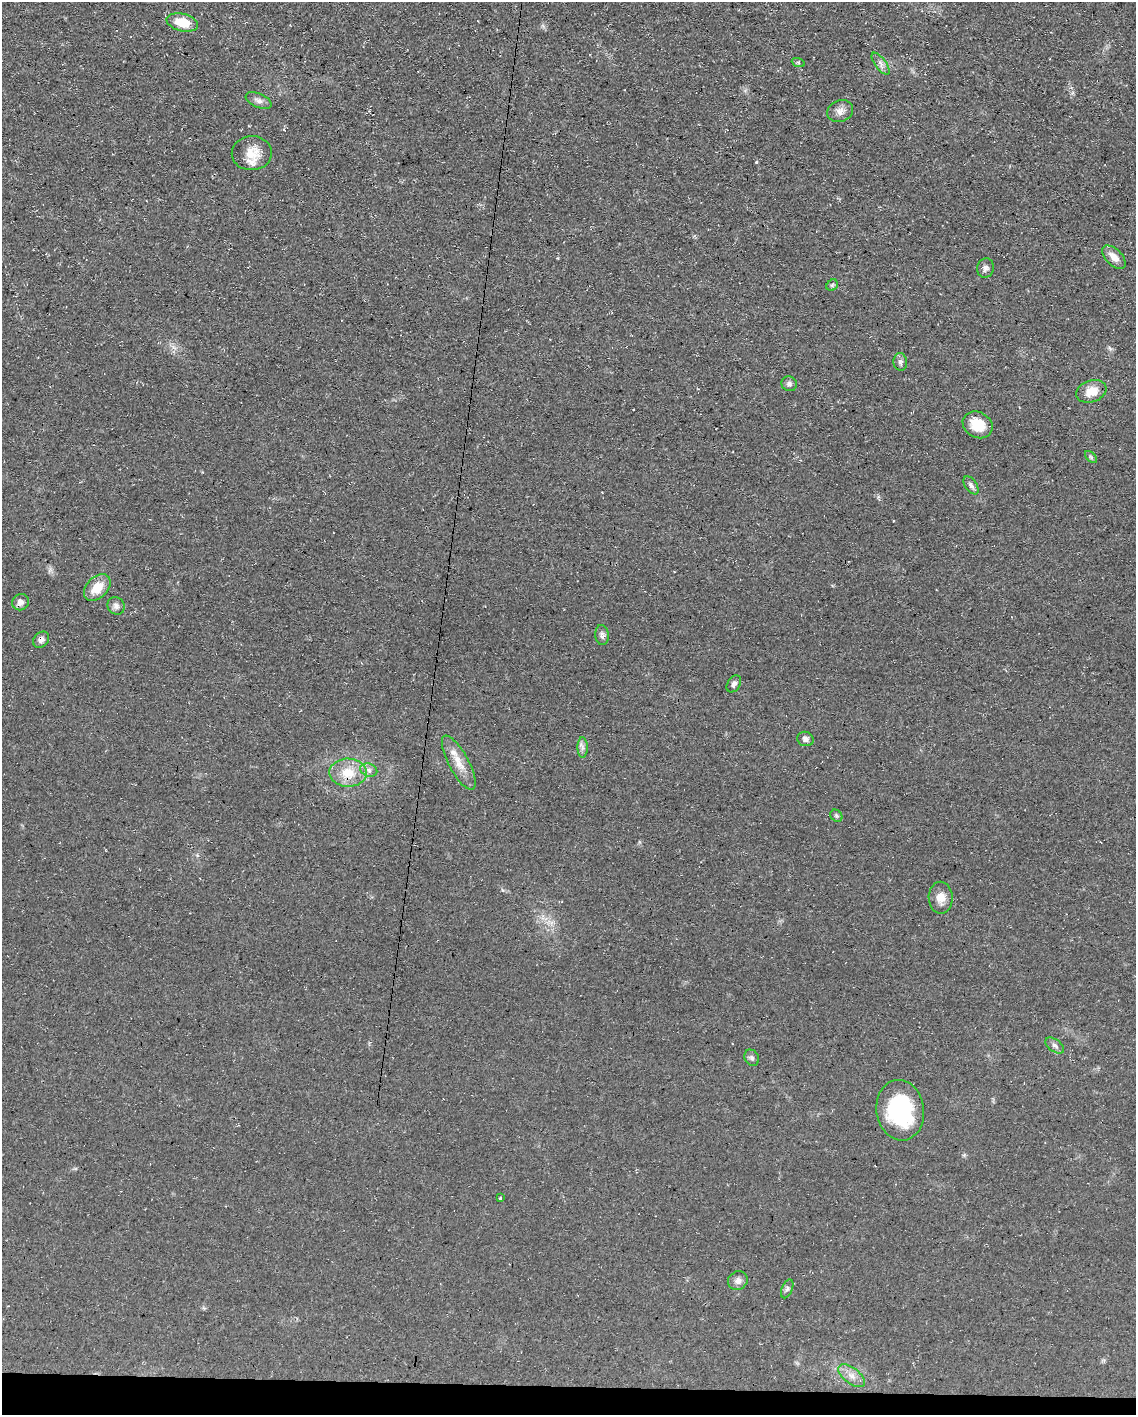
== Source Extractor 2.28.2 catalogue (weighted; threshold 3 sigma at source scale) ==
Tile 11 of 4 x 3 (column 3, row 3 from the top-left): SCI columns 2269-3402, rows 214-1626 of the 4538 x 4557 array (HDU 1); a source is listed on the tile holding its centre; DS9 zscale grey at full resolution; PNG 1138 x 1417 px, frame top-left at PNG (2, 2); each listed source drawn as its Kron ellipse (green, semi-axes under 4 px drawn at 4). Shown black and unused: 2% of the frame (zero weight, under 3 of 4 exposures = <1% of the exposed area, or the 3 px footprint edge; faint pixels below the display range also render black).
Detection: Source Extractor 2.28.2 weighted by HDU 2 'WHT'; one run over the whole footprint, this tile lists its part. Background 0.0698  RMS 0.0075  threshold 0.0339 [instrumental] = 3 sigma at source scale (4.5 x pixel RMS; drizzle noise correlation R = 1.50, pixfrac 1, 0.05/0.05 arcsec/px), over >= 5 px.
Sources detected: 36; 1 cosmic-ray / hot-pixel residue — neither listed nor drawn; the other 35 listed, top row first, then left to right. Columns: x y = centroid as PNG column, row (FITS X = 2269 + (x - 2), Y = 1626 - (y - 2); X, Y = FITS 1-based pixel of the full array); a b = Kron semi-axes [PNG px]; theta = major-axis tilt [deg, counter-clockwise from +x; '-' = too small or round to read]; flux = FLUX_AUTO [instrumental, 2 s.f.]
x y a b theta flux
182 22 16 8 -13 16
798 62 7 4 -19 1
881 64 13 5 -54 3.2
259 100 14 7 -23 3.4
840 111 13 10 22 5.2
252 153 20 17 2 13
1114 257 14 8 -44 7
985 268 9 8 - 3.1
832 285 6 5 - 1.3
900 362 9 7 -84 2.3
789 384 8 7 - 2.2
1091 391 15 10 19 11
978 425 15 12 -30 15
1091 457 7 4 -45 1.3
971 485 10 5 -55 2.6
97 588 16 10 46 12
20 602 9 8 - 3.8
116 606 9 8 - 3
602 635 10 7 -84 2.5
41 640 9 7 45 3.3
734 684 9 6 57 2.4
805 739 8 7 - 2.9
583 748 10 5 -90 2.6
459 763 30 10 -62 12
369 770 9 6 -17 2.6
348 773 19 14 -2 16
836 816 7 5 -45 1.3
941 898 16 12 -89 8.2
1055 1045 11 6 -36 2.7
752 1058 8 7 - 2.1
900 1110 30 24 -81 61
500 1198 3 3 - 1.6
738 1281 10 9 - 3.8
787 1289 10 5 67 1.8
852 1376 16 7 -38 6.1
Overlapping masked pixels (flux is a lower limit): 1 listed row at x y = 41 640
Unlisted compact peaks at least as high as the median listed source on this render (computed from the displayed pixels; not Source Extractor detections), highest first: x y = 756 162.